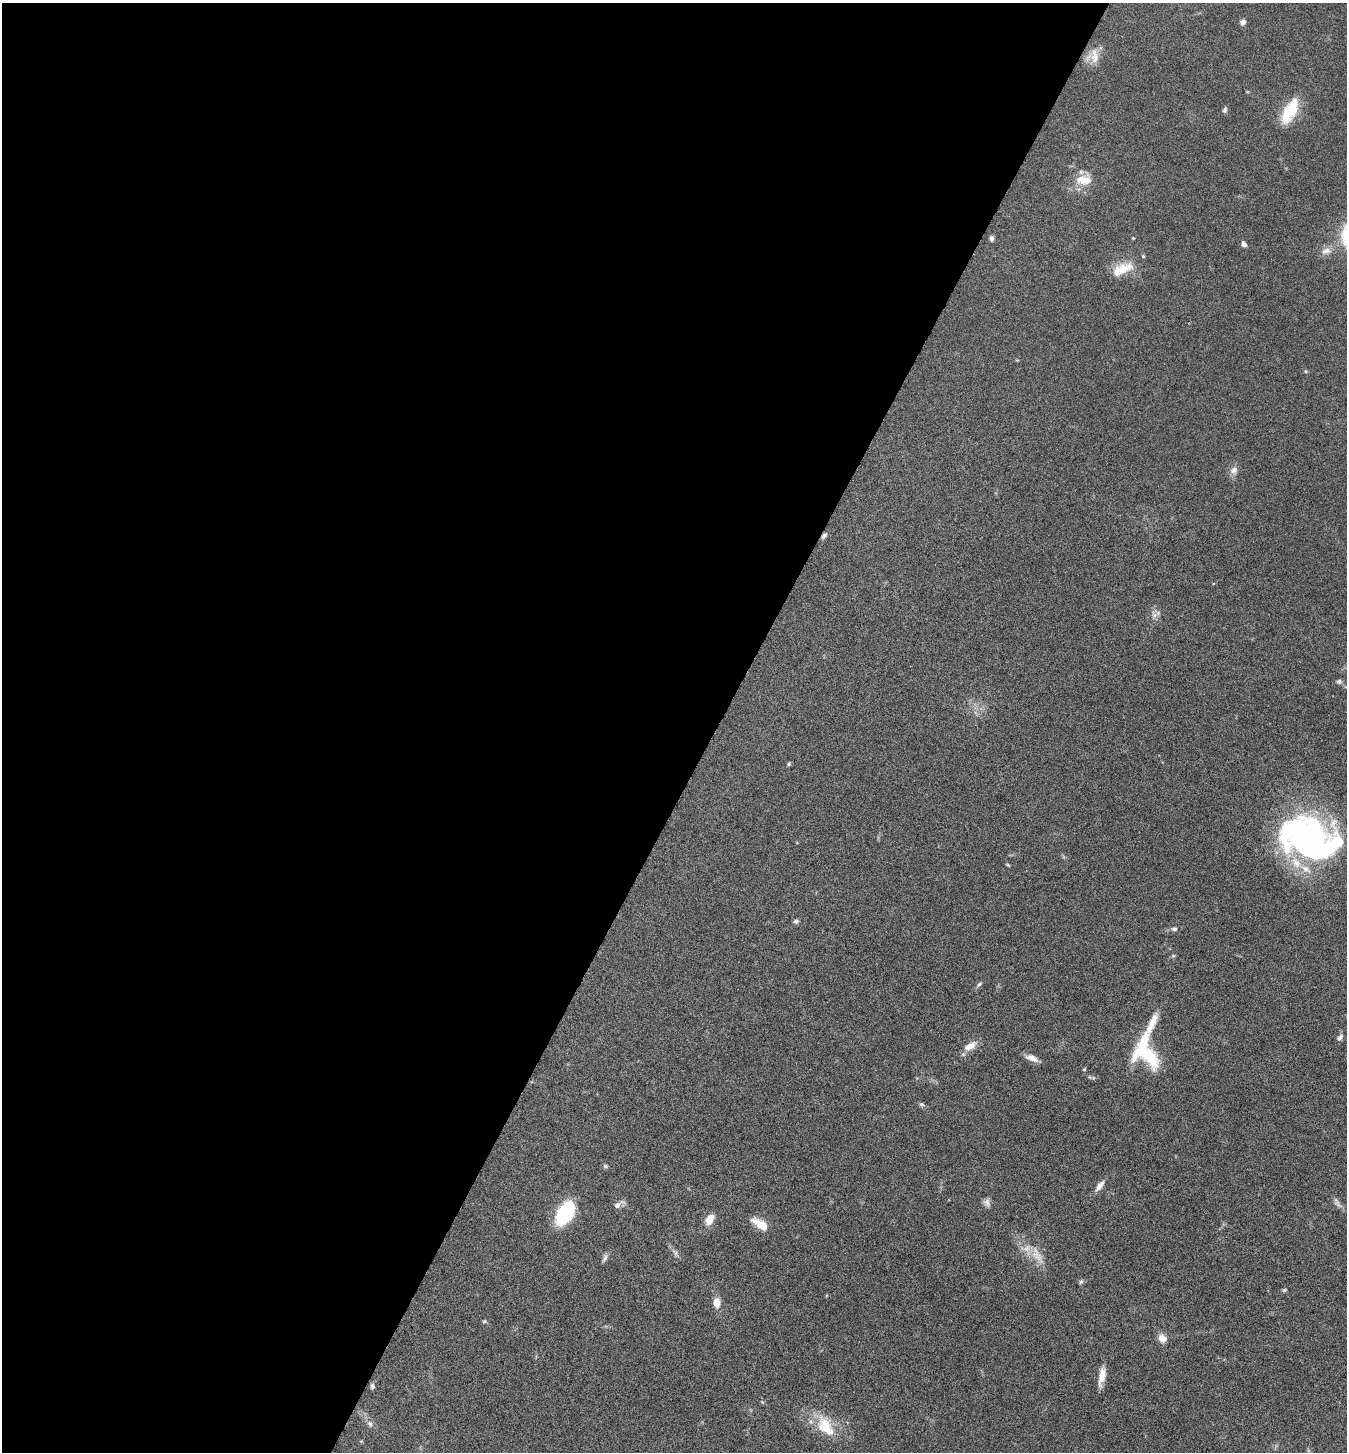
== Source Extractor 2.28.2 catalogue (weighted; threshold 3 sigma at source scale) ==
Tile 5 of 4 x 4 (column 1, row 2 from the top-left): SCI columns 290-1634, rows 2906-4355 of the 5822 x 5813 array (HDU 1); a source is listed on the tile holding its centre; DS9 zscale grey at full resolution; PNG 1349 x 1454 px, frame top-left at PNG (2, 3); no overlay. Shown black and unused: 53% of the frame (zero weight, under 5 of 9 exposures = <1% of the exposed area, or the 3 px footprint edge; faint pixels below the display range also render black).
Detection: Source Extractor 2.28.2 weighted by HDU 2 'WHT'; one run over the whole footprint, this tile lists its part. Background 0.0706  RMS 0.0042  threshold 0.0172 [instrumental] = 3 sigma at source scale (4.09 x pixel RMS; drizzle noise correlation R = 1.36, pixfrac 0.8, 0.05/0.05 arcsec/px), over >= 5 px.
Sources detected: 57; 1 inside a brighter object's white glare — not listed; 7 inside a brighter listed object's ellipse — not listed separately; the other 49 listed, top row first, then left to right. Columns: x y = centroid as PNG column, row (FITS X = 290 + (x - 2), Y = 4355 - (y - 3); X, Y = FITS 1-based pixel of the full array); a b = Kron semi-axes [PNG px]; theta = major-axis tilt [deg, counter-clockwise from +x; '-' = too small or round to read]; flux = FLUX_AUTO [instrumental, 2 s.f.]
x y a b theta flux
1243 22 7 6 - 1.5
1094 55 20 12 -80 5
1291 109 28 16 71 12
1225 110 8 5 76 0.94
1084 180 23 16 11 7.5
991 238 7 5 -83 1
1133 238 4 4 - 0.32
1244 244 6 5 - 1.3
1326 251 15 10 16 3.3
1121 270 30 13 26 9
1305 371 6 4 -89 0.43
1234 470 11 10 - 2.4
824 535 9 5 51 1
1154 615 12 6 -70 1.7
1339 681 7 6 - 0.99
789 764 5 4 - 0.64
1312 842 60 46 -14 110
1008 865 6 3 -45 0.42
796 921 7 6 - 0.86
1174 929 7 6 - 1.1
1173 956 6 4 18 0.49
979 984 9 5 38 0.93
1340 1037 9 5 48 1.3
970 1046 18 9 28 4.2
1145 1052 38 24 -63 27
1032 1058 16 7 -22 3
1084 1069 5 4 - 0.51
1090 1077 6 5 - 0.58
922 1104 7 5 -2 0.76
605 1166 7 5 -16 0.68
1100 1186 16 7 53 2.6
1336 1200 13 7 -74 1.5
987 1203 12 8 -69 1.7
618 1204 14 6 30 2
565 1213 25 14 59 26
710 1219 15 9 59 4.2
761 1224 16 7 -33 8.6
675 1253 13 5 -48 1.5
605 1258 12 5 66 1.3
1038 1258 22 10 -46 5.3
1081 1282 7 5 50 0.75
1284 1290 6 4 15 0.59
717 1303 11 8 -86 4.2
484 1321 6 4 42 0.52
1162 1338 12 10 -58 3
1102 1376 23 7 79 4.7
372 1386 7 5 -76 1
370 1424 11 7 -58 1.7
825 1426 33 19 -57 13
Overlapping masked pixels (flux is a lower limit): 1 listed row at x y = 824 535